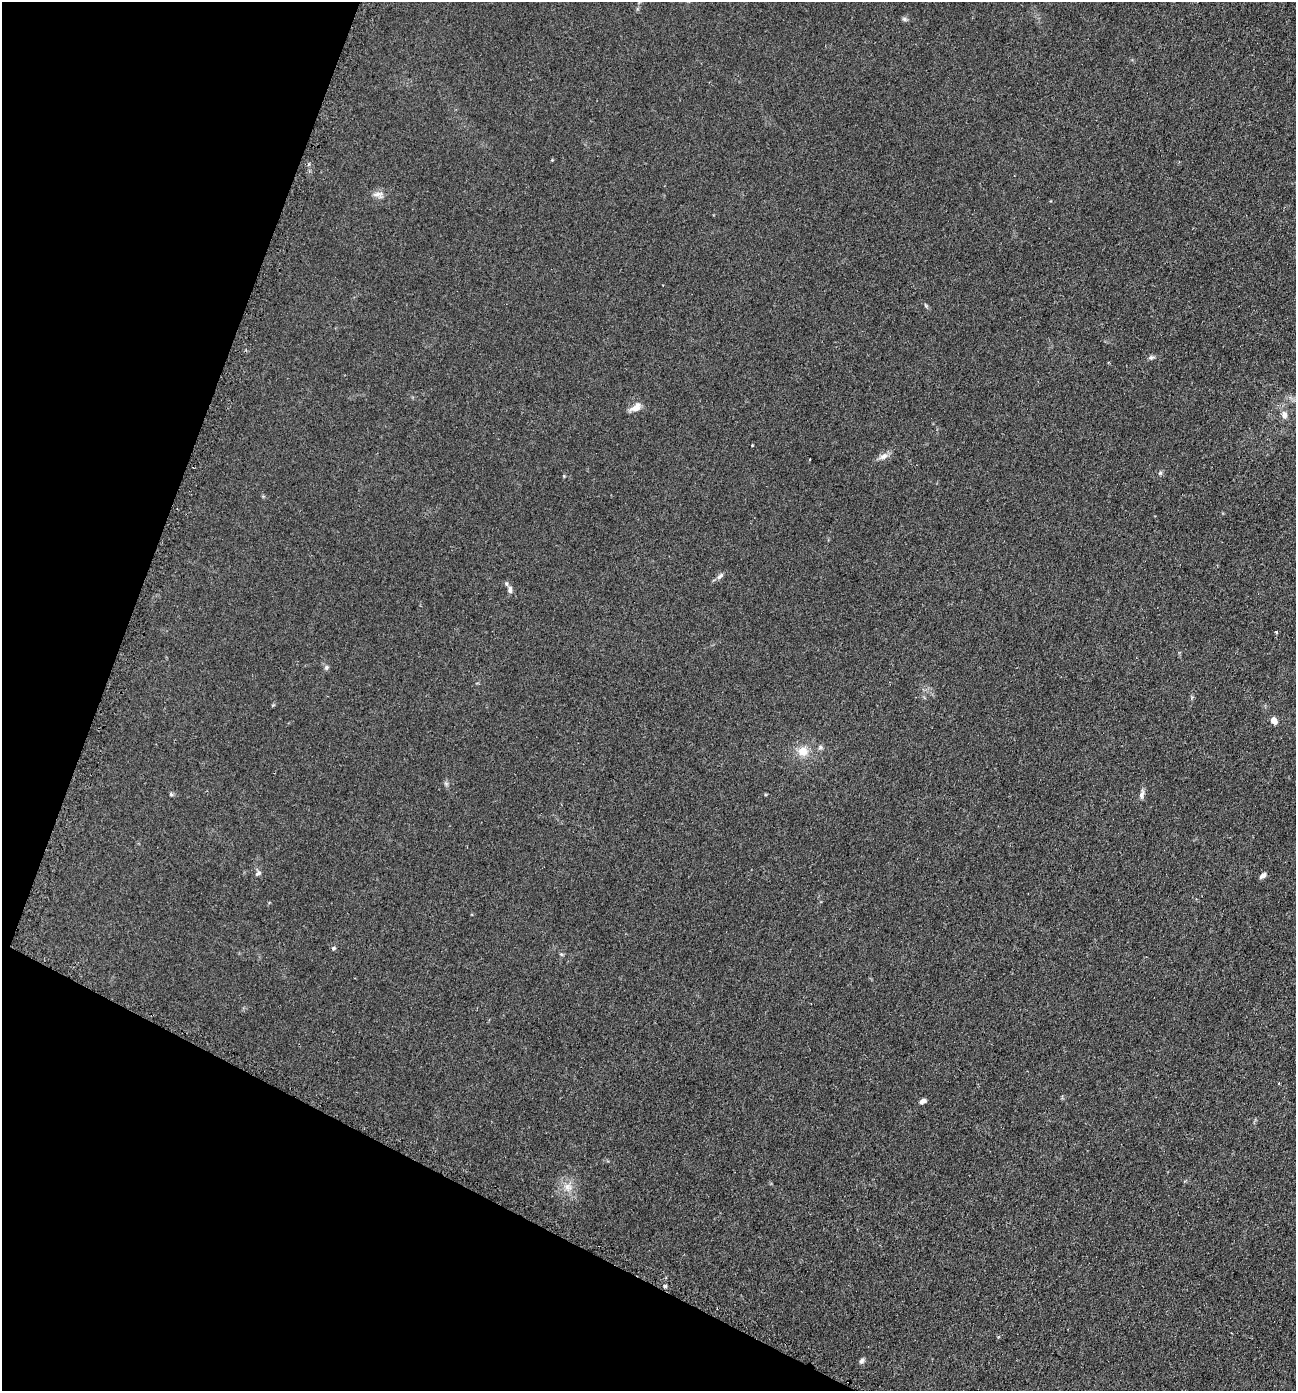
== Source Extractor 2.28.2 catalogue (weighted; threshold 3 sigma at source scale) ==
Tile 9 of 4 x 4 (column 1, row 3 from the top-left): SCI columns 297-1590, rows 1421-2809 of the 5636 x 5618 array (HDU 1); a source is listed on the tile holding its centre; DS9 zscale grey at full resolution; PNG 1298 x 1393 px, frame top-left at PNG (2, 2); no overlay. Shown black and unused: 20% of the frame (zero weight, under 2 of 3 exposures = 3% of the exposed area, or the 3 px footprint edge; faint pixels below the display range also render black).
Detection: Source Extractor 2.28.2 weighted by HDU 2 'WHT'; one run over the whole footprint, this tile lists its part. Background 0.0592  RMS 0.0062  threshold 0.0279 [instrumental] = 3 sigma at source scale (4.5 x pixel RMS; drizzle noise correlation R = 1.50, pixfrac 1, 0.05/0.05 arcsec/px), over >= 5 px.
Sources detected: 25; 1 inside a brighter listed object's ellipse — not listed separately; the other 24 listed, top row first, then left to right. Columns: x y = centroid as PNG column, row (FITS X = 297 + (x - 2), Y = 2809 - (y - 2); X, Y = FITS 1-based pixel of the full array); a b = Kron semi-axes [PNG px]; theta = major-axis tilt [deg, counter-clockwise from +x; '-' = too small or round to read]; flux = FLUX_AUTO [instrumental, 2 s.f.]
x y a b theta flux
904 19 8 5 -27 1.2
378 195 16 8 -12 3.5
926 305 7 3 -71 0.78
1151 358 8 6 17 1.4
635 408 14 8 35 4.8
1284 415 11 7 -83 3.2
883 456 13 8 30 3.3
1160 473 6 4 44 0.94
720 576 11 6 42 2.1
510 589 11 5 -89 1.8
1276 632 3 3 - 2.1
326 667 7 5 46 1.2
1274 721 9 7 -61 3.2
820 747 7 6 - 1.5
803 751 13 12 - 7.7
171 794 5 5 - 0.92
1142 794 14 6 80 2.4
258 873 10 4 32 1.3
1263 875 8 5 37 2.2
333 948 6 5 - 0.99
923 1101 7 5 30 2.2
568 1187 13 11 -49 6
665 1286 4 4 - 0.85
862 1361 8 6 60 1.4